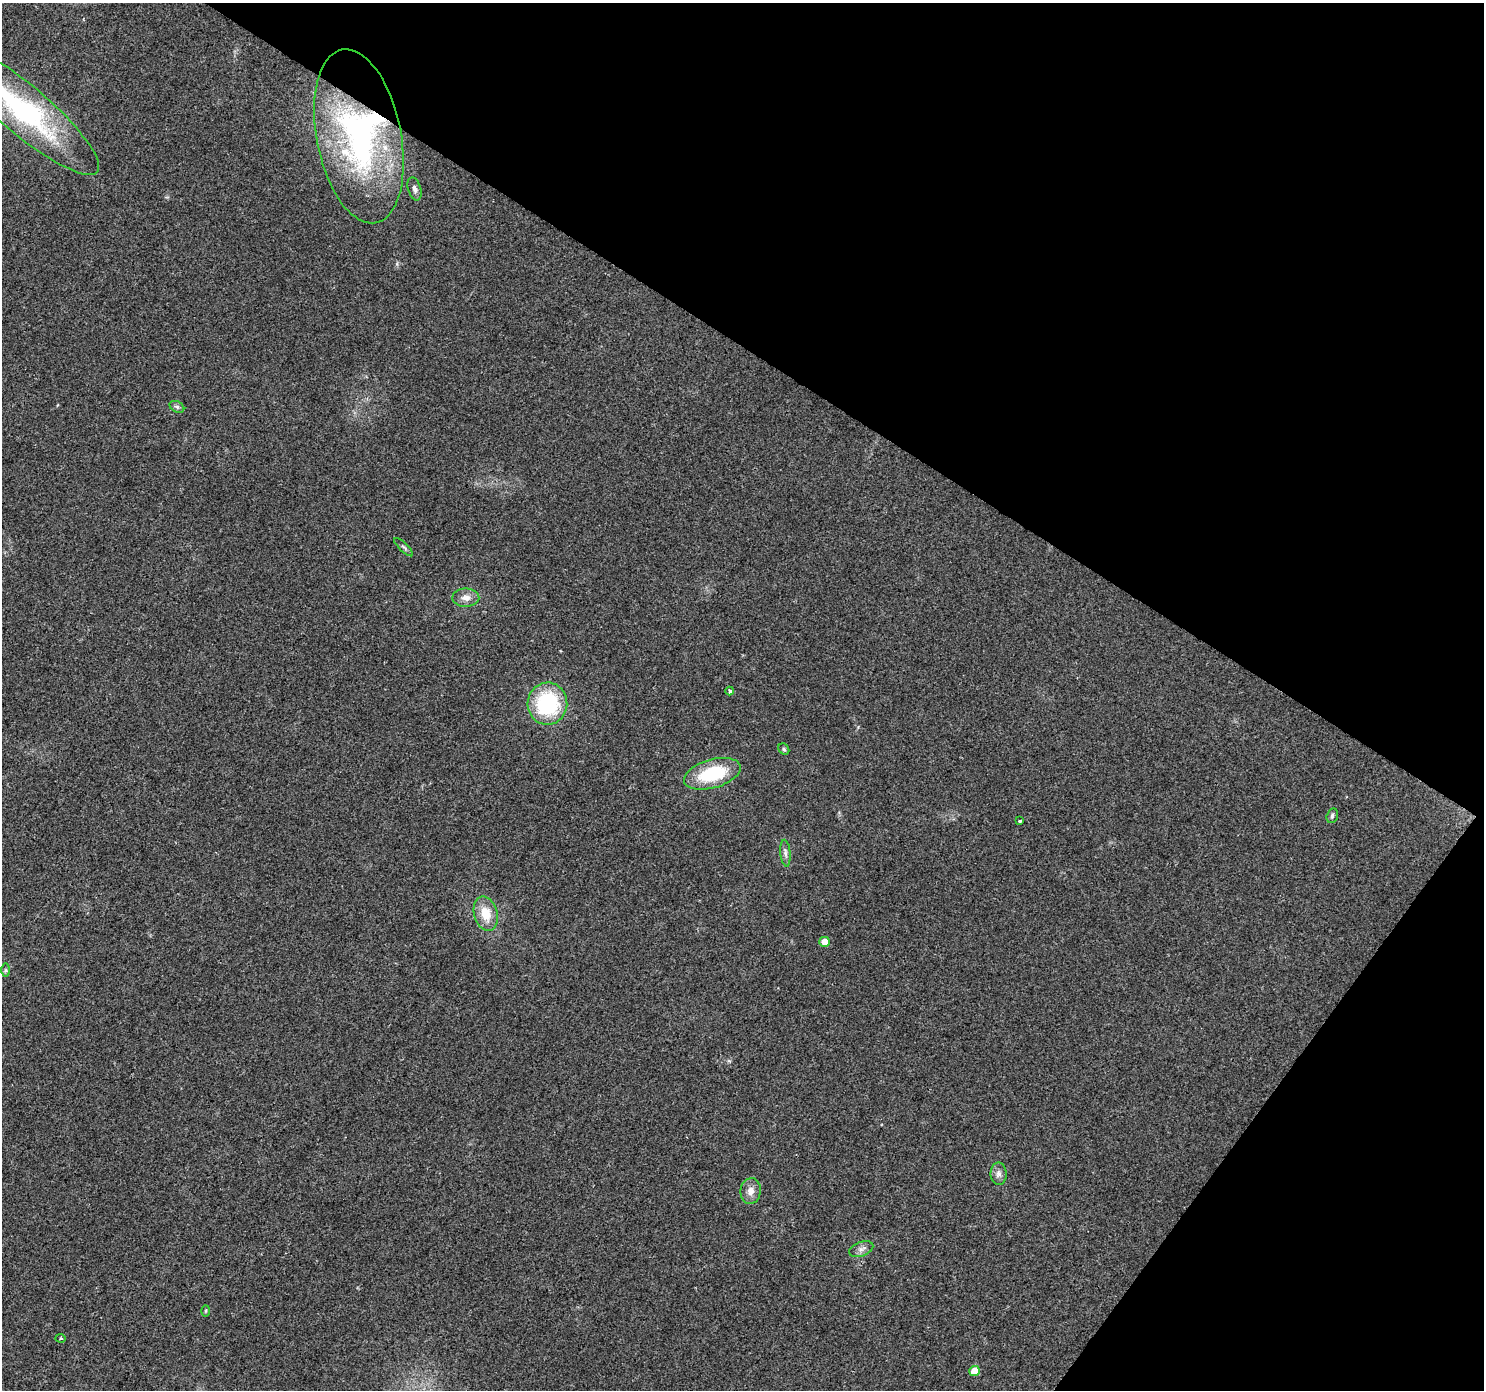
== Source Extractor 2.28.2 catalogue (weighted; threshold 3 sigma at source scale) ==
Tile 8 of 4 x 4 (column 4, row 2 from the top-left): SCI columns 4445-5926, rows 2960-4347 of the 5931 x 5986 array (HDU 1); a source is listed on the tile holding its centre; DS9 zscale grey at full resolution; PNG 1486 x 1392 px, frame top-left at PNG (2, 3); each listed source drawn as its Kron ellipse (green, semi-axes under 4 px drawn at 4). Shown black and unused: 32% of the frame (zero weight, under 2 of 3 exposures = <1% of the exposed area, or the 3 px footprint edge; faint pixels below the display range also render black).
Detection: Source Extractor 2.28.2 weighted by HDU 2 'WHT'; one run over the whole footprint, this tile lists its part. Background 0.054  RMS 0.0069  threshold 0.0311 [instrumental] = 3 sigma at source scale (4.5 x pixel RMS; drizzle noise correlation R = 1.50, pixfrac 1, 0.0396/0.0396 arcsec/px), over >= 5 px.
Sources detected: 23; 1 inside a brighter object's white glare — neither listed nor drawn; the other 22 listed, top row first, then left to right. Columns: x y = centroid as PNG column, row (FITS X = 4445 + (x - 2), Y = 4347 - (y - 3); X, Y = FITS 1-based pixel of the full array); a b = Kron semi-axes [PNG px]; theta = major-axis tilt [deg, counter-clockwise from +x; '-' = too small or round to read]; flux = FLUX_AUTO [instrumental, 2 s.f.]
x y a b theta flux
23 109 97 24 -40 130
359 136 88 42 -79 170
415 189 12 6 -73 2.9
177 407 8 5 -29 1.7
404 547 12 3 -44 1.3
466 598 13 9 0 5.1
730 691 4 3 - 1.9
547 704 21 20 - 60
784 749 6 5 - 1.2
712 774 29 14 16 39
1332 816 7 5 74 1.5
1020 821 3 3 - 1.7
785 853 13 5 -85 2.7
486 914 17 11 -74 14
825 942 5 5 - 7.8
6 970 6 4 90 1.2
999 1174 11 8 -89 3.4
751 1191 13 10 81 5.1
861 1249 12 7 20 3.2
206 1311 6 4 88 0.77
61 1338 5 4 - 1.3
974 1371 5 5 - 14
Overlapping masked pixels (flux is a lower limit): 1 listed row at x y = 359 136
Isophote crosses this tile's border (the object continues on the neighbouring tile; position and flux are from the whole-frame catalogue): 1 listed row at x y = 23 109